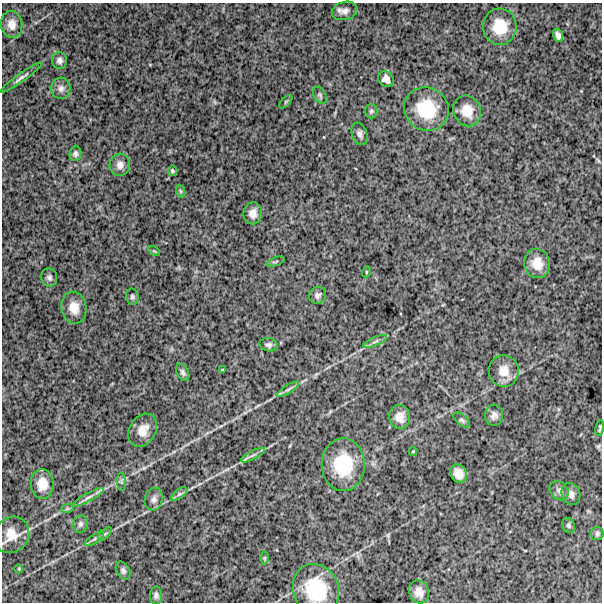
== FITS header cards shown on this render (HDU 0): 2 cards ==
NAXIS1  =                  600
NAXIS2  =                  600

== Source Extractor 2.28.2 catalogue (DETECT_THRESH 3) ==
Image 600 x 600 px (HDU 0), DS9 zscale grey, 1 PNG px = 1 image px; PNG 604 x 604 px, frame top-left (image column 1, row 600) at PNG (2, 3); each listed source drawn as its Kron ellipse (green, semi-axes under 4 px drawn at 4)
Background 1500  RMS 240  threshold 723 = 3 sigma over >= 5 px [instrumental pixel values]
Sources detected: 62; all 62 listed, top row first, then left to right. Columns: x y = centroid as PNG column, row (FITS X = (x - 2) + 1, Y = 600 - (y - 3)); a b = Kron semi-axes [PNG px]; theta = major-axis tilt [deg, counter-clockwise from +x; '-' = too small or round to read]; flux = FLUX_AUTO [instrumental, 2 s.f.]
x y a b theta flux
345 11 13 9 14 96000
12 24 13 10 -81 150000
500 27 18 17 - 420000
558 35 7 4 -69 63000
60 61 8 7 - 62000
21 78 25 4 36 75000
386 79 8 7 - 95000
61 88 11 9 -86 80000
320 95 9 6 -60 37000
286 102 8 3 45 20000
426 109 23 21 -31 690000
371 111 7 6 - 36000
467 111 16 13 -69 260000
359 134 11 7 -69 66000
75 154 7 5 81 42000
120 165 11 10 - 110000
172 171 5 4 - 29000
180 191 7 4 -71 28000
253 213 11 9 83 130000
154 251 6 4 -32 19000
276 262 9 3 21 24000
537 263 15 13 -77 240000
366 272 5 3 - 15000
49 277 9 8 - 55000
317 295 9 8 - 58000
132 297 8 6 -80 39000
74 308 16 12 -79 220000
375 341 13 3 24 46000
268 345 9 6 -13 51000
222 370 3 3 - 12000
504 371 16 15 - 230000
183 372 9 5 -64 49000
288 389 12 3 32 55000
494 415 10 9 - 82000
400 417 12 10 -80 160000
462 420 10 5 -39 41000
600 428 8 3 79 28000
143 430 17 13 62 210000
413 451 4 4 - 14000
253 455 13 3 28 53000
343 465 26 21 -90 810000
458 473 10 7 -64 160000
122 482 9 4 -87 40000
42 484 15 11 -87 230000
559 491 10 8 -44 70000
179 494 9 4 35 44000
571 494 11 9 -67 87000
88 497 17 4 29 77000
154 499 12 9 74 83000
67 509 7 4 18 29000
80 524 9 7 75 48000
569 525 7 6 - 34000
597 533 6 6 - 34000
105 534 8 3 45 26000
11 535 19 17 50 250000
95 539 11 3 35 35000
265 558 6 4 89 22000
19 569 4 3 - 12000
123 570 9 6 -62 48000
316 590 26 22 -67 840000
419 592 12 9 -70 140000
156 595 9 6 89 51000
At the frame edge (FLAGS 8, measured only in part): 1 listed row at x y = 600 428